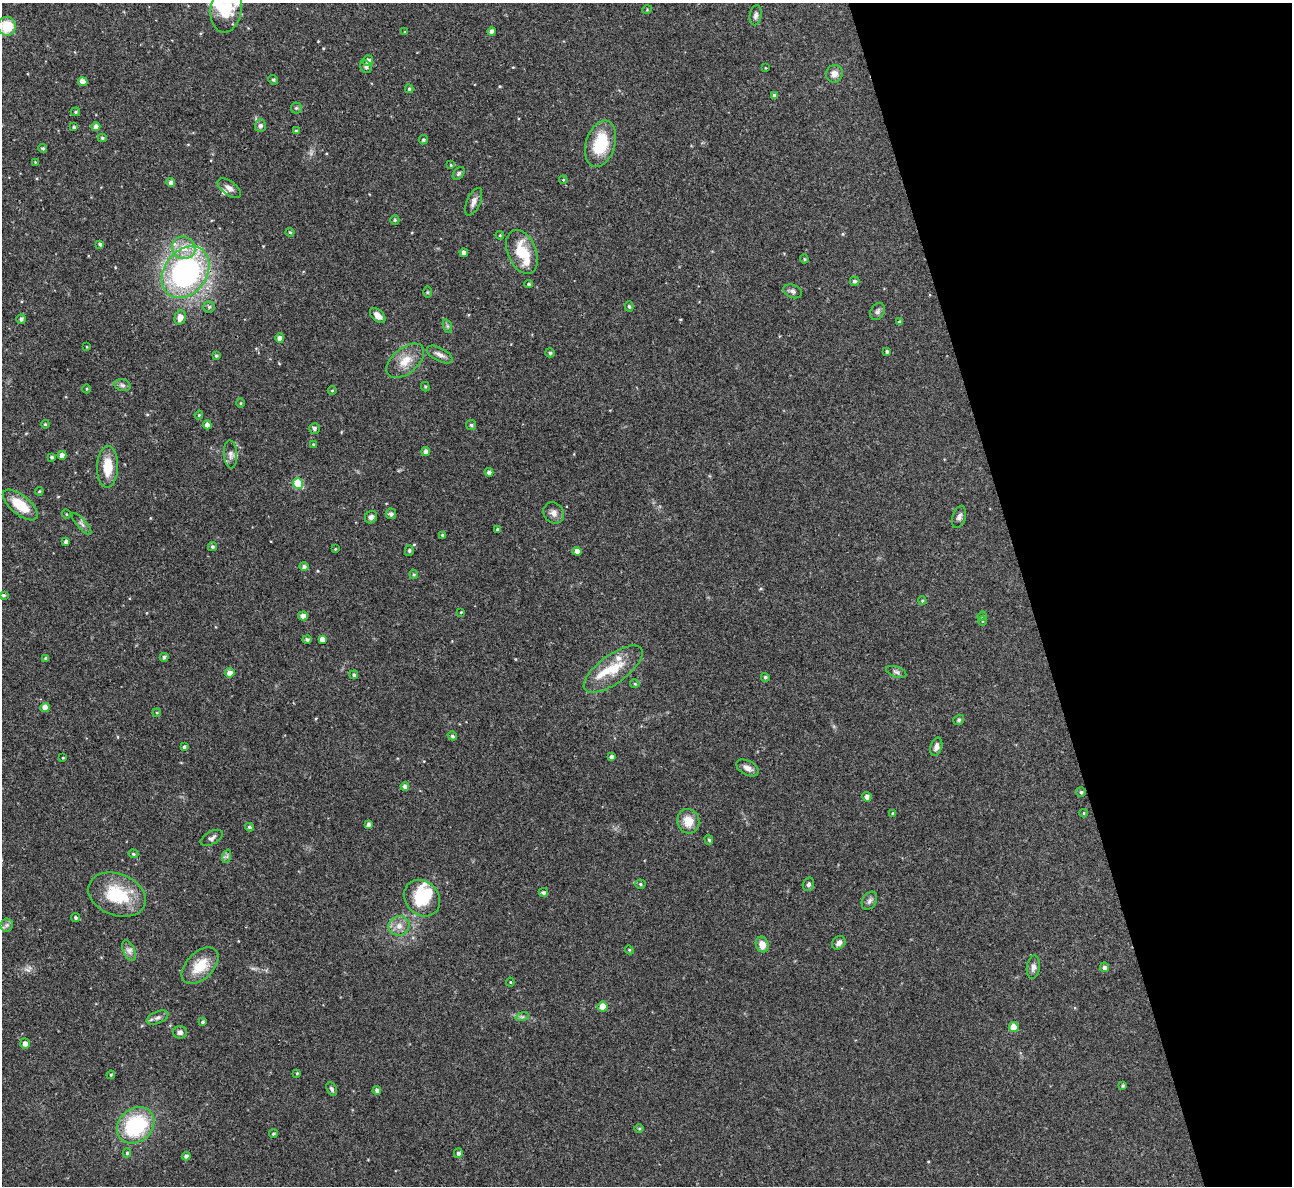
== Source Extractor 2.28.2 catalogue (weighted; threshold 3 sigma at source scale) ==
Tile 12 of 4 x 4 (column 4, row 3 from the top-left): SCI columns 3869-5158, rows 1328-2511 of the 5158 x 5143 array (HDU 1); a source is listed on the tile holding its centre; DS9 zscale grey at full resolution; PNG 1294 x 1188 px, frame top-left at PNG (2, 3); each listed source drawn as its Kron ellipse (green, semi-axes under 4 px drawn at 4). Shown black and unused: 21% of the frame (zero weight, under 3 of 4 exposures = <1% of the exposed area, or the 3 px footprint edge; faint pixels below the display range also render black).
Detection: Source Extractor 2.28.2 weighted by HDU 2 'WHT'; one run over the whole footprint, this tile lists its part. Background 0.072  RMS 0.0054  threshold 0.0245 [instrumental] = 3 sigma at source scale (4.5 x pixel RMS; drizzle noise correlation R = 1.50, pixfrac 1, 0.05/0.05 arcsec/px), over >= 5 px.
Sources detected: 171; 1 inside a brighter object's white glare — neither listed nor drawn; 4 inside a brighter listed object's ellipse — not listed separately; the other 166 listed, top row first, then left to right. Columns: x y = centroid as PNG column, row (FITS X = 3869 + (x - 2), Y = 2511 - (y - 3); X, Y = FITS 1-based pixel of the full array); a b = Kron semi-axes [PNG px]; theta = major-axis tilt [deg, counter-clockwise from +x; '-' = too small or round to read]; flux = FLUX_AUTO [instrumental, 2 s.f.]
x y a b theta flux
226 9 24 15 81 16
647 10 5 3 - 0.46
756 15 10 6 80 1.7
7 26 9 9 - 13
492 31 4 4 - 2.1
405 32 4 3 - 0.51
368 61 5 5 - 2.6
366 67 7 5 -57 1.1
766 68 3 2 - 0.35
834 74 9 8 - 3.3
273 80 5 4 - 0.66
83 82 5 4 - 3.8
409 89 4 3 - 0.8
775 96 4 4 - 1.9
296 108 5 5 - 0.79
75 112 4 4 - 0.65
260 126 6 5 - 1.6
74 127 4 3 - 0.95
96 127 4 4 - 3.7
296 131 4 3 - 0.79
102 138 4 4 - 0.83
423 140 5 4 - 0.84
601 144 24 14 72 22
43 148 4 4 - 0.83
35 162 3 3 - 0.36
451 165 4 4 - 0.55
459 173 7 5 51 1
563 180 4 3 - 0.48
171 182 4 4 - 1.9
229 188 13 6 -37 2.8
474 202 15 6 66 2.9
395 220 5 4 - 0.59
290 232 4 4 - 0.65
500 235 4 4 - 0.58
100 244 4 4 - 1.2
184 248 12 11 - 7.5
522 252 23 14 -67 16
464 253 4 4 - 2.2
804 259 4 4 - 0.62
186 272 28 21 54 130
855 281 5 4 - 1.1
528 284 4 3 - 0.86
793 291 9 6 -21 1.7
427 292 6 4 90 0.65
629 306 5 4 - 0.98
209 307 5 5 - 1
878 311 9 6 59 1.6
378 316 9 5 -42 3.2
180 317 7 5 75 4.1
21 319 5 4 - 1.6
900 322 4 3 - 1.3
447 326 7 4 -71 0.97
280 338 4 4 - 2.8
87 347 4 2 - 0.38
887 351 3 3 - 1
550 353 5 4 - 1
440 355 14 6 -28 2.6
216 356 4 4 - 0.78
405 361 22 12 40 8.6
122 385 8 6 -16 1.5
425 387 5 4 - 0.64
86 389 4 3 - 0.48
332 391 4 3 - 0.5
241 403 5 3 - 0.53
199 415 4 3 - 0.52
45 424 4 4 - 0.65
207 425 4 4 - 2.9
471 425 5 5 - 1
314 428 5 5 - 1.4
313 444 4 3 - 0.52
426 452 4 4 - 3
230 454 14 6 -86 2.4
62 455 4 4 - 2.5
52 457 3 3 - 0.92
107 467 20 10 89 12
489 472 4 4 - 1.9
298 484 5 5 - 25
39 491 4 4 - 0.56
20 505 21 9 -39 14
554 513 11 9 -46 2.8
66 514 4 3 - 0.41
391 514 5 5 - 1.5
371 517 6 5 - 1.6
959 517 11 6 72 1.8
82 524 14 4 -49 1.7
498 529 4 4 - 0.96
442 535 4 3 - 0.8
66 542 4 4 - 1.9
212 547 5 4 - 1
335 549 4 3 - 0.43
409 551 5 4 - 0.89
577 551 4 4 - 3
304 567 4 4 - 1.5
414 574 4 4 - 0.63
3 595 4 4 - 0.89
922 601 4 3 - 0.67
461 612 3 2 - 0.37
303 616 5 4 - 3.1
982 616 4 4 - 0.58
982 621 5 3 - 0.43
322 639 4 4 - 2.7
307 640 4 4 - 1.1
164 657 4 3 - 1.1
46 659 4 4 - 0.85
613 669 35 14 36 15
896 672 10 5 -19 1.4
230 673 5 4 - 3
354 675 4 4 - 1.1
765 677 4 4 - 1
635 684 4 4 - 0.69
45 707 5 4 - 4.2
157 713 4 3 - 0.5
959 720 6 5 - 0.95
452 736 5 4 - 1
184 747 4 3 - 1
936 747 9 5 74 2.3
611 757 4 4 - 1.4
63 758 3 2 - 0.51
747 768 12 7 -27 3.1
405 786 4 4 - 2.1
1081 792 5 5 - 0.83
867 797 5 4 - 2.1
893 813 4 4 - 0.74
1083 813 4 3 - 0.41
688 821 12 11 - 7
368 824 4 3 - 1.7
249 827 4 3 - 0.83
212 838 12 6 28 1.9
709 840 5 4 - 0.84
133 854 5 4 - 0.78
227 856 7 4 72 1
640 884 5 4 - 0.76
808 884 7 5 72 1.5
543 893 5 4 - 1.1
117 895 30 21 -21 27
422 898 19 16 -49 20
869 901 10 7 58 1.8
76 918 4 4 - 1
7 925 6 6 - 1.4
399 926 10 9 - 3.9
839 943 7 6 - 2.1
762 945 8 6 -73 5.3
629 950 4 4 - 0.55
129 951 11 5 -66 2.2
200 966 22 13 45 12
1033 967 11 6 82 2.2
1104 967 5 4 - 1.7
510 982 4 4 - 0.52
602 1007 5 5 - 8.2
158 1017 11 6 23 1.9
522 1017 7 4 18 0.98
203 1022 4 4 - 0.91
1014 1027 5 5 - 9.7
180 1032 7 6 - 1.7
25 1044 5 4 - 2.6
297 1073 4 3 - 0.48
111 1075 4 4 - 0.66
1123 1086 4 3 - 0.67
332 1089 7 5 -64 1.2
377 1090 4 4 - 2
136 1125 20 16 41 44
639 1128 5 3 - 0.56
273 1134 4 4 - 0.83
127 1153 4 4 - 0.84
458 1153 5 4 - 1.3
186 1156 4 4 - 1.6
Isophote crosses this tile's border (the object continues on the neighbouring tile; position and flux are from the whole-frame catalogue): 1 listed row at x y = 226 9